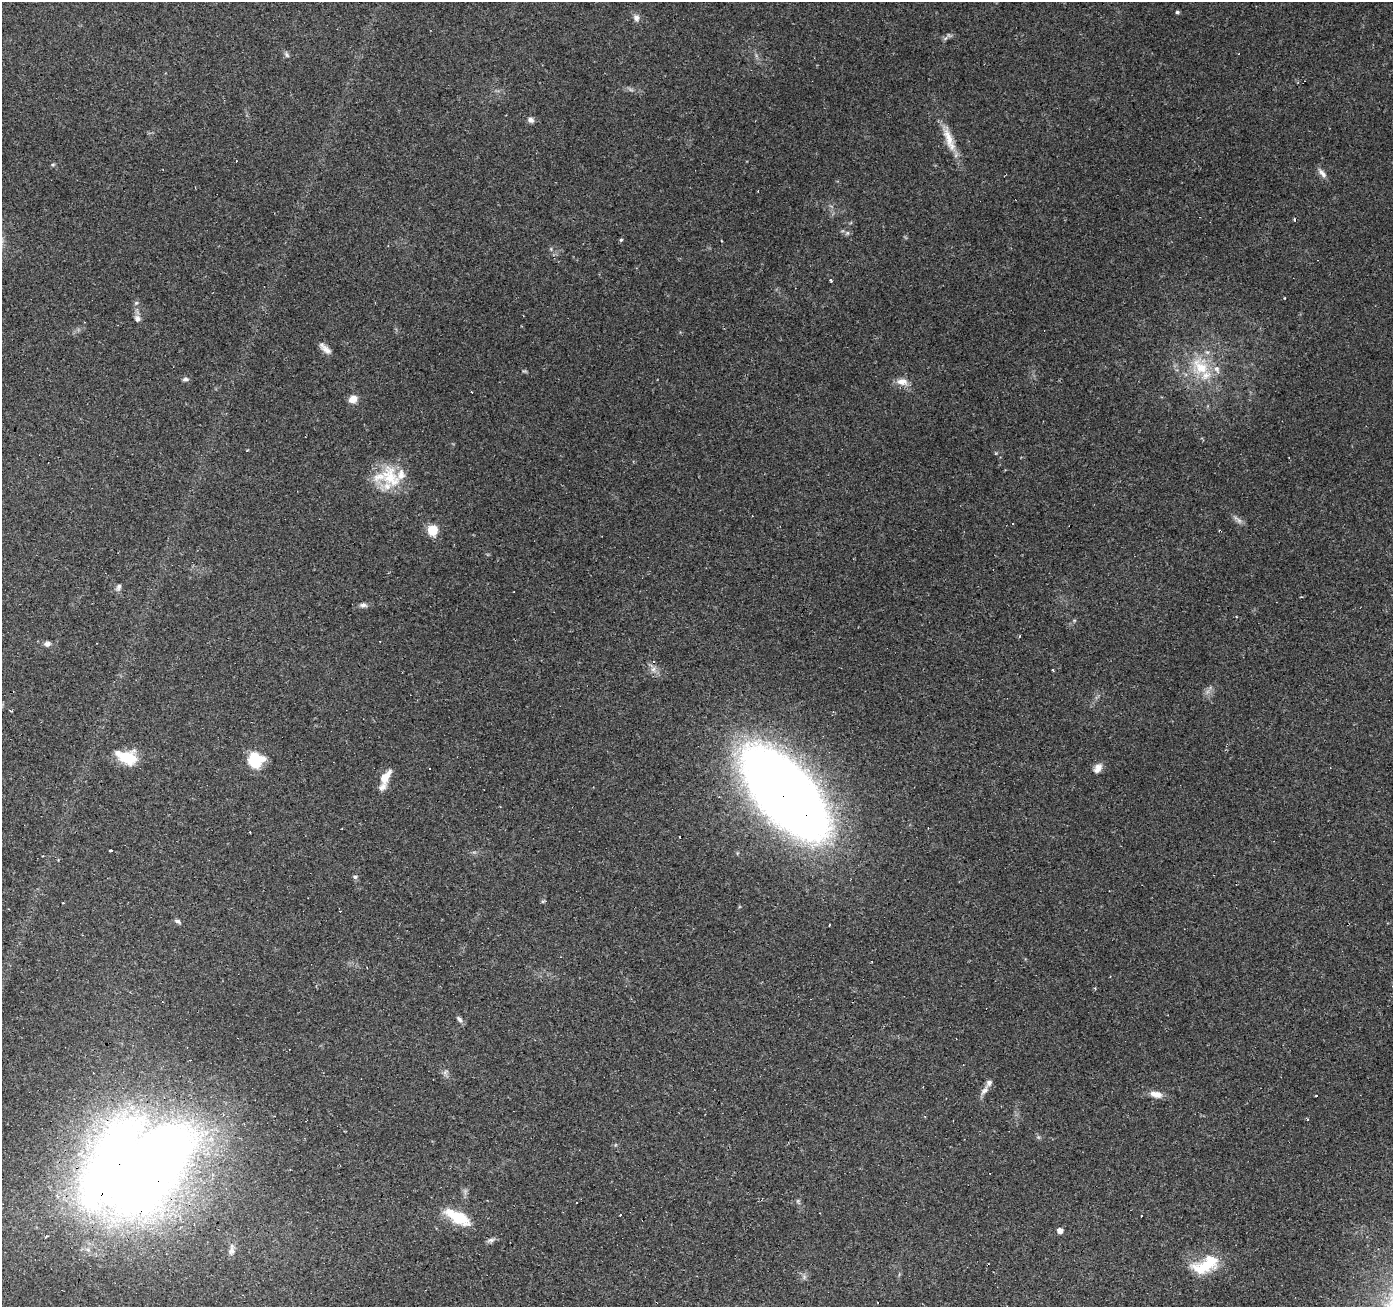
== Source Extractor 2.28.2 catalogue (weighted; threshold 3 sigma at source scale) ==
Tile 7 of 4 x 4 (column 3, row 2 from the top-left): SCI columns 2787-4177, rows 2882-4186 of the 5568 x 5698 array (HDU 1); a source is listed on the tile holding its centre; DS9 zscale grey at full resolution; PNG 1395 x 1309 px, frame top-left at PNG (2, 2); no overlay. Shown black and unused: <1% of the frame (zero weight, under 2 of 3 exposures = <1% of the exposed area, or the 3 px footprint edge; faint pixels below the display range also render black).
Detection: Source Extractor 2.28.2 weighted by HDU 2 'WHT'; one run over the whole footprint, this tile lists its part. Background 0.27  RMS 0.0078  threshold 0.0351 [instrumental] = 3 sigma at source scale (4.5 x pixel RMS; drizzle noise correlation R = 1.50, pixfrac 1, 0.0396/0.0396 arcsec/px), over >= 5 px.
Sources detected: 70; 1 too faint to see at this stretch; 12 cosmic-ray / hot-pixel residue — not listed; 9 inside a brighter listed object's ellipse — not listed separately; the other 48 listed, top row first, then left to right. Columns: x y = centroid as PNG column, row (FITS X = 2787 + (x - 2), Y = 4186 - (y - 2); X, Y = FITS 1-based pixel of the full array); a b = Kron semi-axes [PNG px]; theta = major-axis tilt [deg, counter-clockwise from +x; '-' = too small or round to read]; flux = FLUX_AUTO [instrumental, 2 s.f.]
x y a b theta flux
1177 12 5 4 - 1.3
636 18 9 7 -74 3.6
287 55 8 5 -50 1.7
531 120 8 7 - 2.9
948 138 31 10 -72 14
236 161 3 2 - 0.48
1322 173 16 6 -48 3.8
847 233 6 5 - 1.6
621 240 5 4 - 1.1
831 280 3 3 - 1.8
1285 298 3 2 - 0.59
136 303 6 5 - 1.4
137 318 9 7 -67 3.5
325 349 16 6 -39 5
1200 367 29 25 -53 37
185 379 9 5 5 1.7
902 381 16 9 -10 7.1
471 392 3 2 - 1.1
353 399 10 8 32 6.4
390 477 35 23 -58 31
1239 520 12 6 -52 3.2
433 530 6 5 - 52
118 587 10 6 66 2.6
363 605 9 6 1 2.6
47 644 8 7 - 2.5
653 669 9 6 28 3.1
127 758 21 15 -10 25
254 761 15 12 -74 27
1098 768 13 8 56 5.3
386 777 21 9 57 9.4
785 794 70 33 -49 1400
111 850 4 3 - 5.3
355 876 7 4 -55 1.5
543 901 6 4 18 0.94
178 921 8 4 -18 2
830 925 3 2 - 1.5
459 1019 10 5 -53 2.3
445 1072 8 5 46 1.8
984 1090 14 7 54 4.5
1156 1094 16 8 -12 6.8
139 1167 117 79 33 1100
576 1202 3 2 - 0.55
1141 1216 3 2 - 1
457 1217 33 13 -27 28
1060 1231 5 4 - 5.9
491 1240 12 5 16 2.5
231 1250 18 7 82 4.5
1206 1266 36 16 12 29
Overlapping masked pixels (flux is a lower limit): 2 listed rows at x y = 785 794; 139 1167